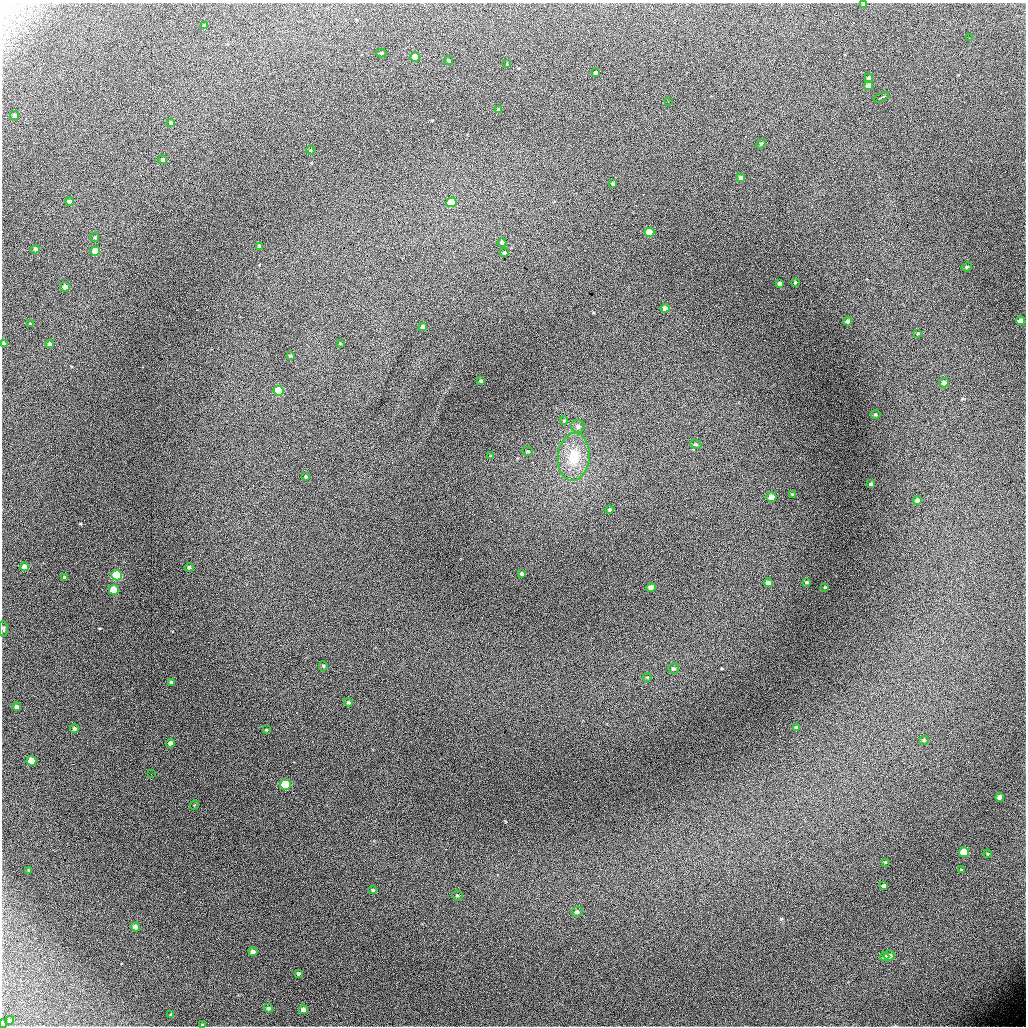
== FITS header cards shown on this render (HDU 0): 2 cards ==
NAXIS1  =                 1024 / length of data axis 1
NAXIS2  =                 1024 / length of data axis 2

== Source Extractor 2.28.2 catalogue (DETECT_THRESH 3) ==
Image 1024 x 1024 px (HDU 0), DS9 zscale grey, 1 PNG px = 1 image px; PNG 1028 x 1028 px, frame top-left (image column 1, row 1024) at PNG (2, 3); each listed source drawn as its Kron ellipse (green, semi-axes under 4 px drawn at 4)
Background 5740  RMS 57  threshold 171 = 3 sigma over >= 5 px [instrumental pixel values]
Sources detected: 106; all 106 listed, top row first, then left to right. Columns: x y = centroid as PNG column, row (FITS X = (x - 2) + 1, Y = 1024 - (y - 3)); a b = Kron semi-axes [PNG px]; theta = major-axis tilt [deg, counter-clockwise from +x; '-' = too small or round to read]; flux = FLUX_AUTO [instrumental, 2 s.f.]
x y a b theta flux
863 4 4 3 - 2900
204 26 4 4 - 9200
969 38 3 2 - 3500
381 53 5 4 - 6000
415 57 5 4 - 75000
448 60 4 4 - 6200
507 64 4 4 - 3800
595 73 3 3 - 8400
869 78 4 4 - 11000
868 86 4 4 - 30000
881 97 8 2 25 6800
668 102 2 2 - 2100
499 110 4 3 - 13000
15 115 4 4 - 11000
171 123 4 3 - 5700
761 144 5 3 - 5000
310 150 4 3 - 3300
162 160 4 4 - 7900
741 178 4 4 - 12000
613 184 3 3 - 6800
69 201 4 4 - 12000
451 202 5 5 - 160000
649 232 5 4 - 110000
95 237 5 4 - 4600
502 243 4 4 - 9300
260 246 4 4 - 19000
35 249 4 4 - 12000
95 251 5 4 - 80000
504 253 4 4 - 5700
967 267 5 4 - 4300
795 282 4 4 - 4700
780 284 4 4 - 14000
65 287 5 4 - 17000
665 308 4 4 - 17000
848 321 4 4 - 16000
1021 321 4 4 - 31000
30 324 3 3 - 2800
422 327 4 4 - 12000
918 333 3 3 - 4100
3 343 3 3 - 7700
340 343 3 3 - 2900
50 344 4 4 - 11000
291 356 4 4 - 4700
481 381 3 3 - 6000
944 383 4 4 - 15000
279 391 5 5 - 270000
875 414 5 4 - 5000
564 421 4 3 - 3300
578 426 7 6 - 13000
696 444 6 4 -22 5500
528 451 5 4 - 4500
491 456 3 3 - 3500
574 457 24 15 84 120000
306 476 3 3 - 5100
871 484 4 3 - 11000
792 494 4 3 - 3100
771 497 5 4 - 30000
917 500 4 4 - 19000
610 510 4 4 - 7800
24 567 4 4 - 23000
189 567 4 3 - 5900
522 574 3 3 - 6700
117 575 5 5 - 380000
65 578 4 3 - 9500
806 582 3 3 - 5100
768 583 4 4 - 21000
825 587 3 3 - 3900
651 588 4 4 - 31000
114 590 5 4 - 110000
3 629 8 3 -86 6000
323 666 5 4 - 4400
673 668 5 5 - 7100
647 677 4 4 - 3800
171 682 4 3 - 6700
348 702 4 4 - 6000
17 707 4 4 - 14000
796 727 4 3 - 9200
75 729 4 4 - 7700
266 730 4 2 - 2700
924 740 5 4 - 6000
171 743 4 4 - 23000
31 761 5 4 - 79000
151 774 2 2 - 3000
285 785 5 5 - 250000
1000 797 4 4 - 25000
194 805 4 3 - 2700
964 852 5 5 - 180000
988 854 4 4 - 3400
885 862 3 3 - 3500
29 870 3 2 - 3500
961 870 3 3 - 2800
883 886 4 4 - 13000
373 890 4 4 - 4700
457 895 5 5 - 5500
577 912 6 5 - 11000
135 927 4 4 - 26000
253 951 4 4 - 15000
889 956 5 5 - 12000
884 957 5 4 - 19000
298 973 4 3 - 7800
268 1008 4 4 - 9800
303 1010 4 4 - 24000
171 1014 4 3 - 4300
10 1020 4 4 - 6000
3 1023 4 3 - 22000
203 1025 4 3 - 5000
At the frame edge (FLAGS 8, measured only in part): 5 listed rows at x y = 863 4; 3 343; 3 629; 3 1023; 203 1025